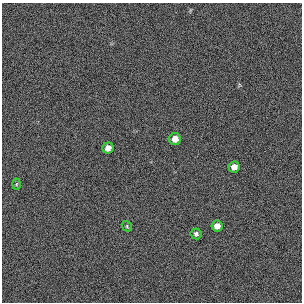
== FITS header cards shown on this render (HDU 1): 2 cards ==
NAXIS1  =                  300 / length of original image axis
NAXIS2  =                  300 / length of original image axis

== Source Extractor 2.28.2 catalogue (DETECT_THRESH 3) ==
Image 300 x 300 px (HDU 1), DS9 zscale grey, 1 PNG px = 1 image px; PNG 304 x 304 px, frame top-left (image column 1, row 300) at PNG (2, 3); each listed source drawn as its Kron ellipse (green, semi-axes under 4 px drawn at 4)
Background 384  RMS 66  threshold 199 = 3 sigma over >= 5 px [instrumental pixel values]
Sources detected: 7; all 7 listed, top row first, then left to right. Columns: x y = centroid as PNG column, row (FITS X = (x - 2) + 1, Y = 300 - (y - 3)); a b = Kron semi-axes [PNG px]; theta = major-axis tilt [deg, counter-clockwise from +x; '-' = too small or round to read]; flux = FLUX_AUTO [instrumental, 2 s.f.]
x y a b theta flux
175 139 6 6 - 33000
108 148 6 5 - 26000
234 167 5 5 - 28000
16 184 5 3 - 4500
127 226 5 4 - 6000
217 226 5 5 - 25000
196 234 5 5 - 11000